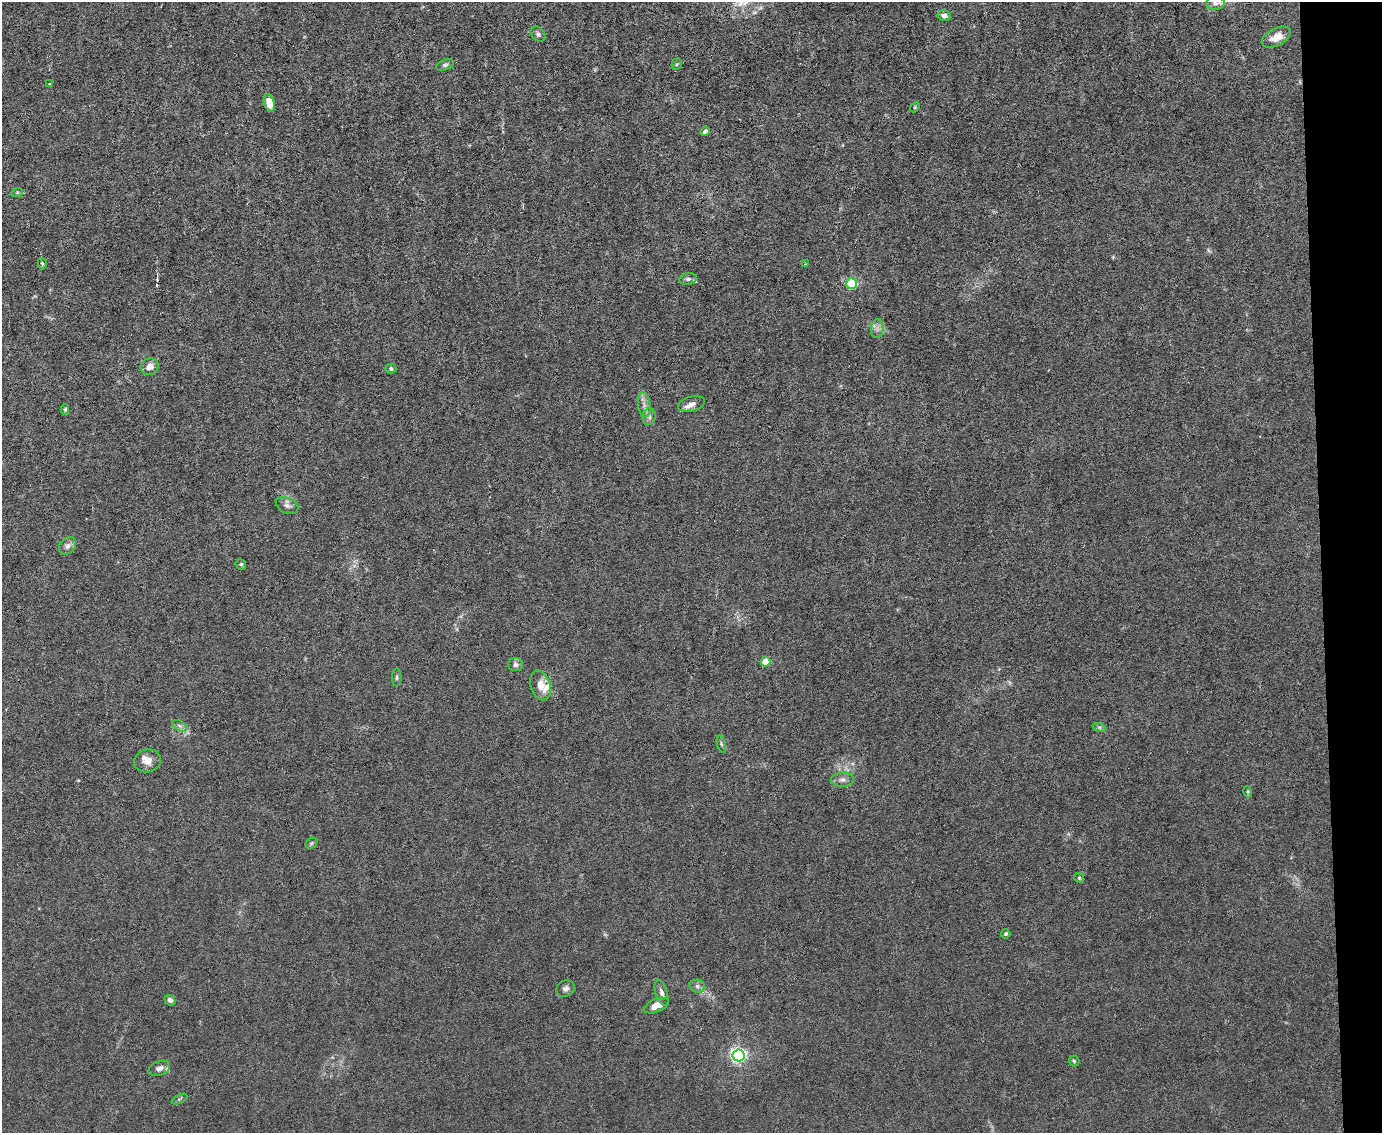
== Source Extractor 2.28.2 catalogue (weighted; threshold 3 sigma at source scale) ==
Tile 9 of 3 x 4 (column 3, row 3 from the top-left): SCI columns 2992-4371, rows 1132-2262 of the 4496 x 4523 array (HDU 1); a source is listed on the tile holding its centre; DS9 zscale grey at full resolution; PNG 1384 x 1135 px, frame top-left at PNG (2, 2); each listed source drawn as its Kron ellipse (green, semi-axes under 4 px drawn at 4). Shown black and unused: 4% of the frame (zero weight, under 3 of 6 exposures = <1% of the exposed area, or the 3 px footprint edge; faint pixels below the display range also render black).
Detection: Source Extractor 2.28.2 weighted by HDU 2 'WHT'; one run over the whole footprint, this tile lists its part. Background 0.0185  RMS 0.0027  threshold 0.0112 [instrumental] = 3 sigma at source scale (4.09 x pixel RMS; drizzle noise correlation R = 1.36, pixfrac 0.8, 0.05/0.05 arcsec/px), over >= 5 px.
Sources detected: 52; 1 cosmic-ray / hot-pixel residue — neither listed nor drawn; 4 inside a brighter listed object's ellipse — not listed separately; the other 47 listed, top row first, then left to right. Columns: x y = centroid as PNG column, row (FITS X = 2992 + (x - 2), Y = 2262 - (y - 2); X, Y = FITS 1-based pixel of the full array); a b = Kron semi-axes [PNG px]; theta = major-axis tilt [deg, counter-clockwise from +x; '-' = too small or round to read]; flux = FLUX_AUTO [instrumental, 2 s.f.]
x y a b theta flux
1215 3 9 7 0 1.1
944 16 7 5 -11 1.2
538 34 8 6 -48 0.74
1276 37 16 8 26 3.4
677 64 5 5 - 0.37
445 65 9 5 23 0.59
50 84 3 2 - 0.21
269 103 9 5 -76 3.2
915 107 5 4 - 0.31
705 131 5 4 - 0.71
17 193 6 4 19 0.3
42 263 5 4 - 0.39
805 264 3 3 - 0.18
688 279 9 5 10 0.73
851 284 5 5 - 22
877 328 9 6 83 1.1
150 367 9 8 - 2.1
391 369 5 5 - 0.62
691 404 14 7 15 1.3
644 405 13 6 -84 1.4
65 409 5 4 - 0.42
649 417 8 6 79 0.84
287 505 12 7 -24 1.1
68 546 10 7 47 1.1
241 564 6 5 - 0.42
766 662 5 4 - 7.2
516 664 7 6 - 0.84
397 677 9 4 90 0.53
541 685 15 10 -73 3.2
180 726 8 4 -31 0.76
1099 727 7 4 -18 0.49
721 744 9 3 -77 0.45
147 761 13 11 14 2.3
842 780 11 7 2 1.3
1248 792 5 3 - 0.32
312 843 6 5 - 0.38
1079 878 5 4 - 0.36
1006 934 5 4 - 0.46
697 986 8 6 -16 0.91
565 989 9 8 - 0.98
661 993 13 6 -73 1.2
170 1000 6 5 - 1
656 1006 13 6 23 3.4
739 1055 6 6 - 77
1074 1061 5 5 - 0.4
159 1068 11 7 21 1.3
179 1099 8 3 25 0.4